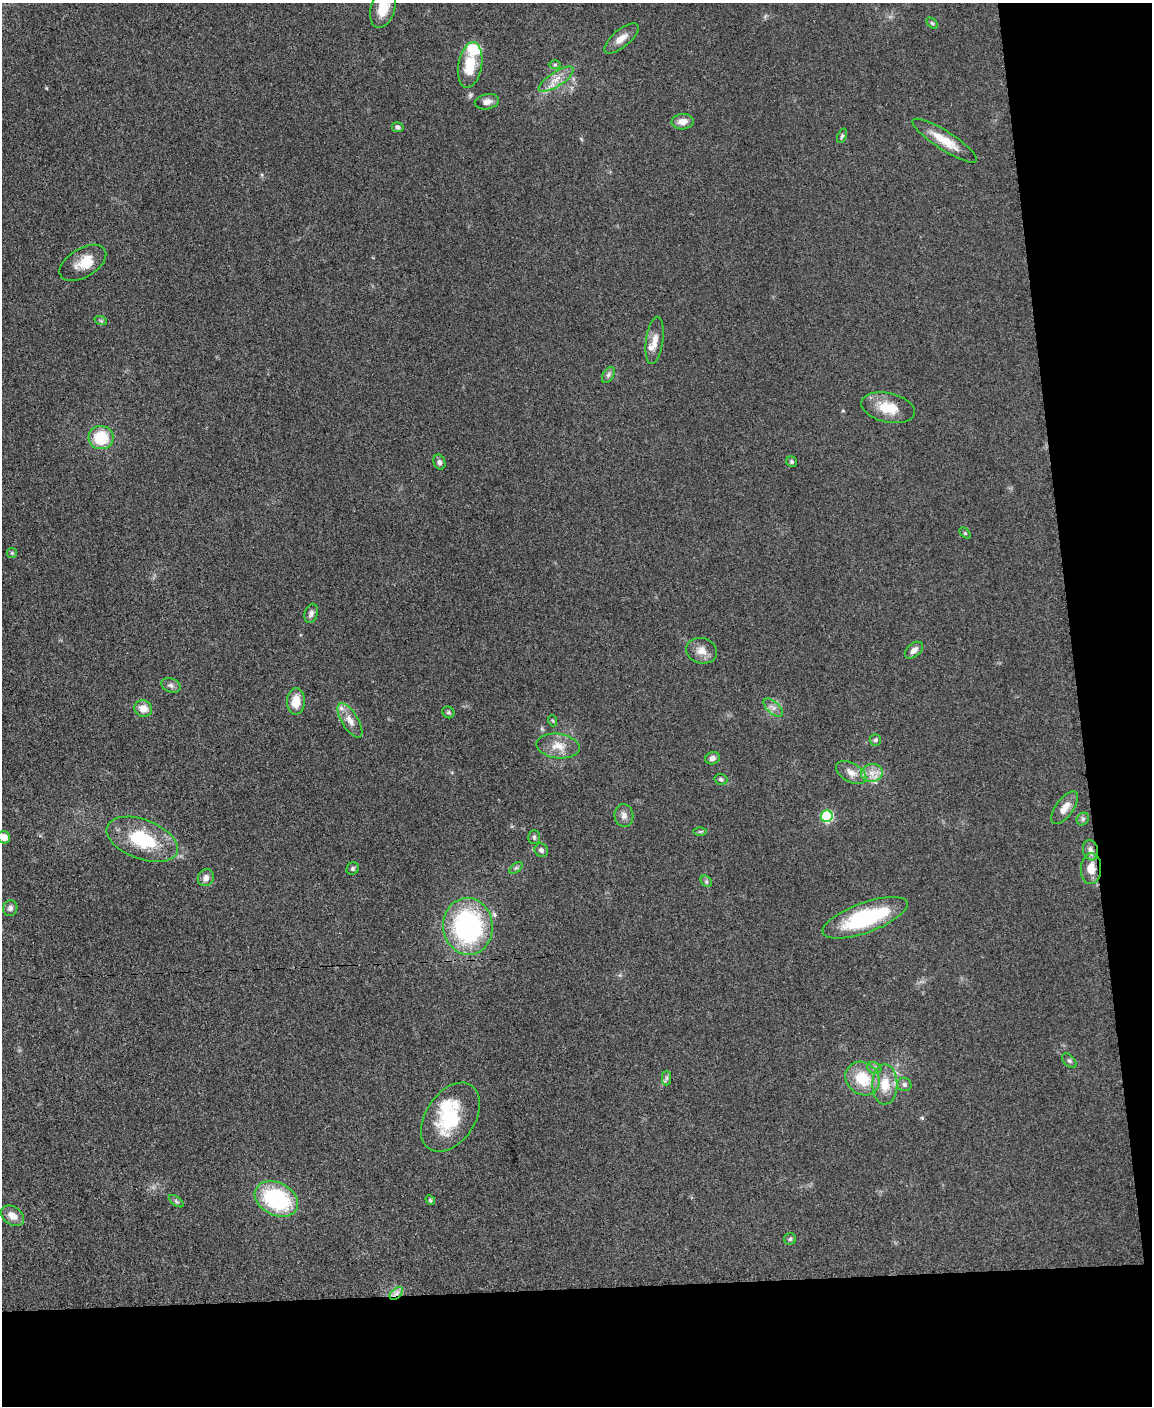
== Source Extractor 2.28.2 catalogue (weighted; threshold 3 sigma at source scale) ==
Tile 12 of 4 x 3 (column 4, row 3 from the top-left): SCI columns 3456-4605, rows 246-1649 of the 4612 x 4594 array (HDU 1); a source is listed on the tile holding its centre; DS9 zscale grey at full resolution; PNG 1154 x 1408 px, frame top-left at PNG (2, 3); each listed source drawn as its Kron ellipse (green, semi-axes under 4 px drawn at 4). Shown black and unused: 15% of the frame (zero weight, under 3 of 5 exposures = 1% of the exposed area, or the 3 px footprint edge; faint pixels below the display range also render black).
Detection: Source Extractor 2.28.2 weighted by HDU 2 'WHT'; one run over the whole footprint, this tile lists its part. Background 0.0654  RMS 0.0062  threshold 0.0279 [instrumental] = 3 sigma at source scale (4.5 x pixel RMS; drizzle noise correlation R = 1.50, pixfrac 1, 0.05/0.05 arcsec/px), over >= 5 px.
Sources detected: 74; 6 inside a brighter listed object's ellipse — not listed separately; the other 68 listed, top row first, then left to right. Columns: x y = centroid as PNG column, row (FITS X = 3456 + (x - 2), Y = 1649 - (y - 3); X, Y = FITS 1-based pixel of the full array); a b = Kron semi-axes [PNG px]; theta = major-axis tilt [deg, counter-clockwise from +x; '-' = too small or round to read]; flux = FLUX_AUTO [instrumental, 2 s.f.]
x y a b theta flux
383 7 21 12 73 11
932 23 7 4 -44 0.97
621 38 21 9 40 5.8
470 65 23 12 80 18
555 65 6 4 1 0.84
556 79 20 7 33 6.7
487 102 12 7 12 3.5
683 122 11 7 4 5.4
398 127 6 5 - 1.6
842 136 7 4 68 1.1
945 141 38 9 -33 13
83 263 26 14 31 10
101 321 6 4 -19 0.87
655 340 24 8 82 6.1
608 375 9 5 60 1.7
888 408 27 14 -13 15
101 438 12 11 - 22
439 462 7 5 -68 1.8
792 462 6 5 - 1.1
965 533 6 4 -45 0.81
12 553 5 5 - 0.8
311 613 10 6 73 2.2
914 650 10 6 40 3.4
702 651 16 12 -16 6.1
171 685 10 7 -23 2.2
296 701 13 9 86 10
143 708 9 8 - 6.7
773 708 12 6 -42 3
448 712 6 5 - 1.1
350 720 19 8 -58 5.8
553 721 5 3 - 0.61
875 740 6 5 - 1.5
558 746 22 12 -7 8.8
712 758 7 6 - 2.4
851 773 16 9 -29 5.1
872 773 11 9 10 5.4
721 779 6 5 - 1.4
1065 808 19 8 53 6.3
624 815 11 9 -82 3.3
827 816 6 6 - 58
1083 819 7 5 48 1.4
700 832 6 4 0 0.87
4 837 6 6 - 4.6
534 837 7 5 -89 1.3
142 839 37 19 -21 35
541 850 7 6 - 2
1090 850 10 7 -78 3.1
353 868 6 5 - 1.2
516 868 8 4 36 1.2
1091 869 15 10 87 8.5
206 878 9 8 - 3.1
706 881 6 5 - 1.1
10 908 8 7 - 2.2
865 918 45 15 20 56
468 926 28 25 -85 100
1069 1061 8 5 -44 1.4
874 1068 7 5 -26 1.7
666 1078 7 4 90 1.4
862 1079 18 15 -43 19
885 1084 20 12 -90 13
904 1084 7 6 - 1.7
450 1117 38 24 56 36
276 1199 23 16 -27 58
430 1200 5 4 - 0.75
176 1201 8 4 -37 1.3
12 1216 12 9 -36 5.6
790 1239 6 6 - 1.1
396 1293 8 5 45 2.5
Overlapping masked pixels (flux is a lower limit): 2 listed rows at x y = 1091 869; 396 1293
Isophote crosses this tile's border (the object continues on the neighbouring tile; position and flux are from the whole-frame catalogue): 2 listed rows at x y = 383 7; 4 837